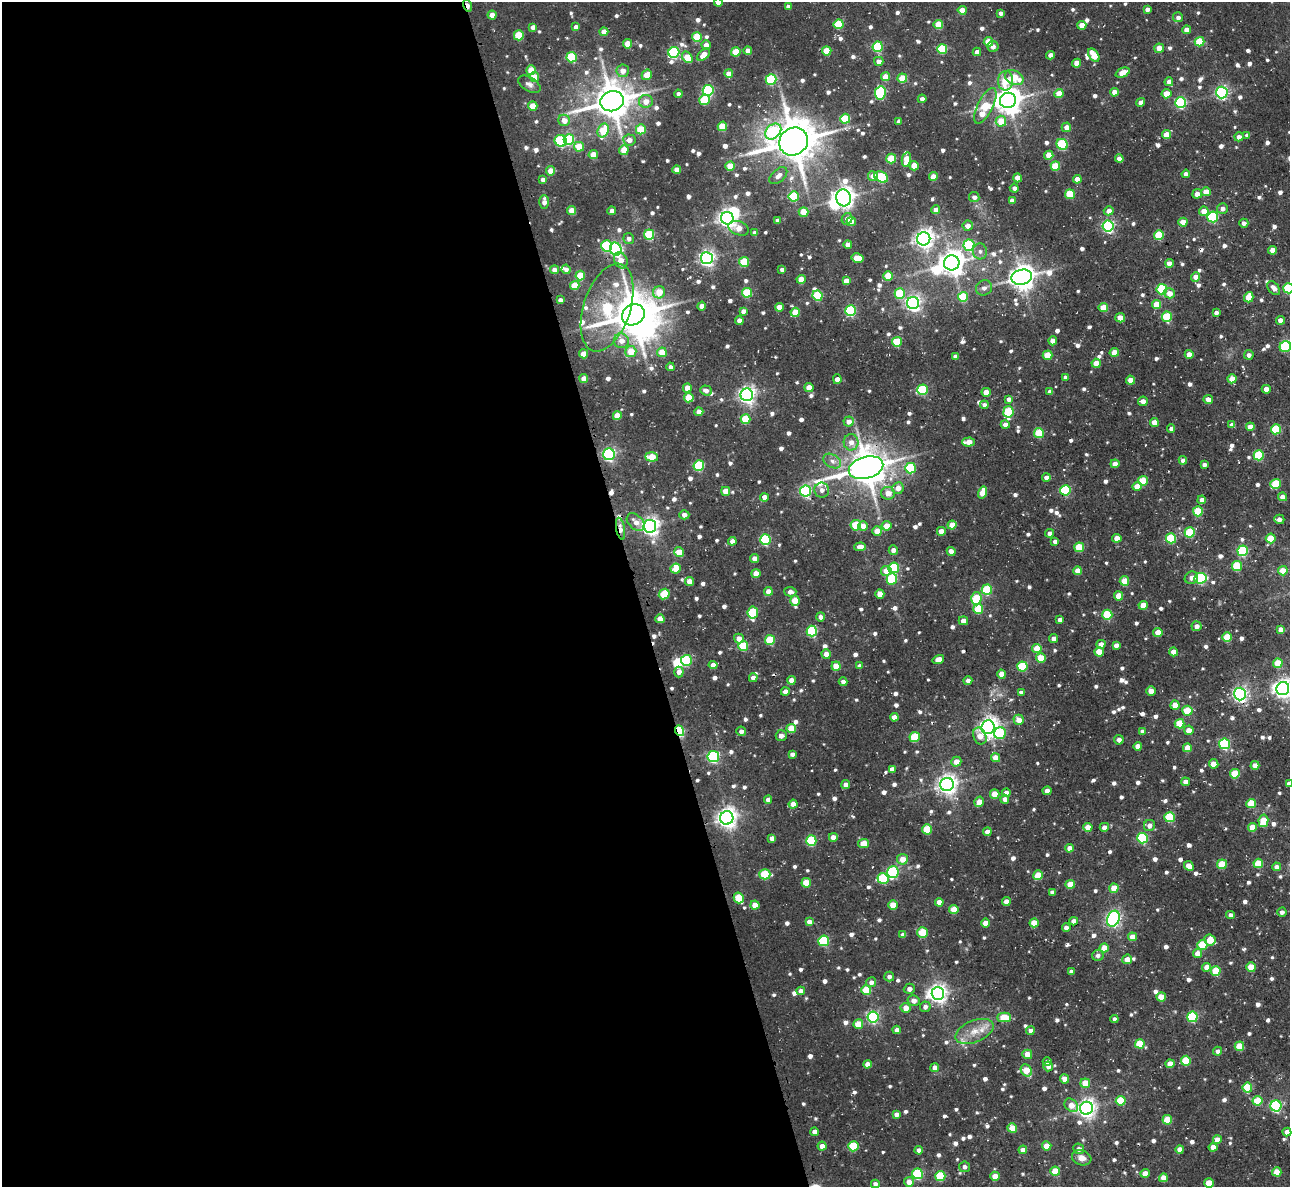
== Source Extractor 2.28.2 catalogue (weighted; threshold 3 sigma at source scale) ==
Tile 9 of 4 x 4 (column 1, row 3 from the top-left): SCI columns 41-1328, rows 1350-2534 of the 5237 x 5206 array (HDU 1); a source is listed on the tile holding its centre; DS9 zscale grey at full resolution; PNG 1292 x 1189 px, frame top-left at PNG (2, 2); each listed source drawn as its Kron ellipse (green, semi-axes under 4 px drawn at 4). Shown black and unused: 49% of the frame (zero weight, under 3 of 4 exposures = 5% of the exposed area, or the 3 px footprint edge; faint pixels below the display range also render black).
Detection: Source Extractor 2.28.2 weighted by HDU 2 'WHT'; one run over the whole footprint, this tile lists its part. Background 0.0332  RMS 0.0056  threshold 0.0251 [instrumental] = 3 sigma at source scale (4.5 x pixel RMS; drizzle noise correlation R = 1.50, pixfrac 1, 0.05/0.05 arcsec/px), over >= 5 px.
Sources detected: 893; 7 inside a brighter object's white glare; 3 cosmic-ray / hot-pixel residue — neither listed nor drawn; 10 inside a brighter listed object's ellipse — not listed separately; of the other 873, all 500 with FLUX_AUTO >= 2.3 (the completeness limit of this list) listed and drawn (373 fainter detections not listed), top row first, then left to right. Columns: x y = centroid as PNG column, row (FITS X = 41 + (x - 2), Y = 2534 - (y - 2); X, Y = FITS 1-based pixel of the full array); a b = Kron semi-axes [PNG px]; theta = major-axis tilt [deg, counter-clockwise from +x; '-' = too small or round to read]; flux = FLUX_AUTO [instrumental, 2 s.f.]
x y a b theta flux
718 2 4 4 - 5.5
468 5 6 3 -74 8.1
788 7 4 4 - 2.4
1147 9 4 4 - 2.9
962 10 4 4 - 8.3
1001 13 4 4 - 2.3
492 15 4 4 - 6
1178 17 5 5 - 2.4
838 24 5 5 - 22
938 25 5 4 - 12
1082 25 4 4 - 4.4
533 27 4 4 - 2.8
576 27 4 4 - 3.1
1186 30 4 4 - 4.1
604 32 4 4 - 6.1
519 35 5 5 - 21
697 37 5 5 - 19
988 42 5 4 - 13
1200 42 5 4 - 20
628 44 4 4 - 10
706 45 4 4 - 4.1
993 46 5 5 - 2.8
878 47 5 5 - 41
1159 48 5 4 - 5.6
942 49 5 5 - 30
748 50 4 4 - 4.1
827 51 5 4 - 14
674 52 5 5 - 61
736 52 4 4 - 14
977 52 4 4 - 3.8
703 55 7 5 45 6.2
1050 55 4 4 - 3.6
1094 55 7 4 -54 13
572 57 5 5 - 35
687 57 6 4 -54 13
879 61 4 4 - 3.9
1077 63 4 4 - 5.5
531 70 5 5 - 10
623 71 6 6 - 5
1123 72 7 4 25 7.2
729 74 4 4 - 6.4
647 75 5 5 - 8.6
534 77 5 4 - 9.4
885 77 4 4 - 9.1
1014 77 10 7 -26 14
902 78 5 4 - 15
771 79 5 5 - 44
1006 81 10 7 88 11
1169 82 4 4 - 3.4
529 84 12 7 -30 2.4
708 90 5 5 - 62
1114 92 4 4 - 5.4
1222 92 6 6 - 94
880 93 7 5 81 55
1059 93 4 4 - 10
678 94 4 4 - 2.3
1167 94 5 4 - 9.4
922 99 4 4 - 2.3
704 100 5 5 - 22
1008 100 8 7 - 750
612 101 12 10 16 1400
646 101 7 6 - 5.6
1141 102 5 4 - 2.7
1181 103 5 5 - 62
533 106 5 4 - 12
985 106 19 7 64 23
845 119 5 5 - 24
564 120 6 5 - 6.4
899 121 4 4 - 2.6
1001 121 5 5 - 12
722 126 5 4 - 17
1066 127 5 4 - 4.1
641 129 5 5 - 17
603 130 7 5 65 17
773 131 9 6 44 55
1167 135 4 4 - 11
1247 135 4 4 - 2.4
1239 137 4 4 - 3.3
569 139 5 5 - 40
629 140 6 5 - 4.2
561 141 6 5 - 56
794 141 15 13 40 1800
1062 144 6 5 - 43
579 147 5 5 - 13
624 150 5 4 - 10
593 155 4 4 - 8.9
1049 155 4 4 - 8.7
891 159 5 5 - 19
1119 159 4 4 - 5.1
906 160 7 4 79 12
730 166 4 4 - 11
914 166 5 4 - 8.8
1055 166 5 4 - 19
677 170 4 4 - 5.8
551 171 4 4 - 8
1186 174 4 4 - 2.7
778 176 11 6 42 3.7
873 176 5 5 - 5.3
881 177 7 5 -26 36
933 177 4 4 - 6.8
1018 178 4 4 - 7.1
1077 179 4 4 - 6
543 180 4 4 - 3
1014 188 4 4 - 2.4
1206 192 4 4 - 8.1
1070 194 5 4 - 22
1197 194 5 4 - 3.7
794 196 5 5 - 35
974 197 5 5 - 2.5
843 198 8 7 - 390
1012 200 4 4 - 4.5
544 202 7 4 89 3.6
1222 208 5 5 - 2.7
572 210 4 4 - 8.3
936 210 4 4 - 4.5
612 211 4 4 - 3.5
1109 211 5 4 - 3.8
1204 211 5 4 - 6
804 212 5 4 - 9.2
1213 217 5 5 - 47
727 218 6 6 - 290
847 219 6 5 - 2.5
778 220 4 4 - 2.6
851 221 5 5 - 5
1183 222 4 4 - 9.2
1244 223 4 4 - 2.4
968 226 5 5 - 3.9
1108 226 5 5 - 97
739 228 10 7 -20 7
755 233 4 4 - 2.6
649 235 5 5 - 35
1159 235 5 5 - 24
629 239 5 5 - 2.3
924 239 6 6 - 290
848 244 4 4 - 3.8
969 245 5 5 - 47
606 246 5 5 - 41
616 249 6 5 - 100
1272 250 4 4 - 5
980 251 8 7 - 2.4
707 258 6 6 - 190
857 258 6 4 -11 11
621 260 8 6 -65 6
744 262 5 5 - 20
952 263 7 7 - 590
1169 263 4 4 - 4.6
566 269 4 4 - 2.4
554 270 4 4 - 3.2
782 270 4 4 - 2.7
580 275 5 4 - 16
888 276 5 4 - 14
1022 277 10 7 12 650
1196 277 5 4 - 4.3
801 279 4 4 - 8.9
846 281 4 4 - 5
575 286 5 4 - 12
984 288 8 7 - 2.7
1274 288 8 5 -51 3.3
1288 288 5 5 - 39
1162 289 5 5 - 41
659 292 6 6 - 10
747 293 5 5 - 24
900 293 5 5 - 29
1169 293 5 5 - 6
817 296 5 5 - 29
963 297 5 5 - 23
1249 297 5 4 - 11
560 300 4 4 - 2.5
913 303 6 6 - 180
1157 305 5 4 - 13
702 306 4 4 - 4.5
779 307 4 4 - 6.5
1103 307 4 4 - 10
607 308 45 23 72 54
743 311 4 4 - 2.6
851 311 5 5 - 51
795 312 4 4 - 12
1216 313 4 4 - 2.4
633 315 12 10 35 1600
1167 317 5 5 - 24
1120 318 5 4 - 6.8
739 320 4 4 - 3.2
1280 320 4 4 - 3.8
621 341 7 7 - 4.8
1053 341 4 4 - 5.9
897 342 5 5 - 22
1285 347 6 5 - 32
631 352 5 5 - 11
662 352 5 4 - 11
1114 352 4 4 - 8.9
584 354 4 4 - 9
1189 354 4 4 - 6.2
1048 355 5 4 - 15
1249 355 5 4 - 2.4
955 356 4 4 - 2.5
1096 363 4 4 - 8.1
670 367 4 4 - 2.4
1066 377 4 4 - 2.8
584 379 4 4 - 7.1
837 379 5 4 - 4.4
1232 379 4 4 - 8.2
1130 380 4 4 - 6.7
809 387 4 4 - 7.2
687 388 4 4 - 7.3
1266 389 4 4 - 5.4
706 390 6 5 - 2.9
922 390 5 5 - 40
986 392 4 4 - 7.1
1050 392 4 4 - 2.4
747 395 6 6 - 230
689 398 5 4 - 14
1009 399 4 4 - 2.5
1208 400 5 4 - 4.9
1143 401 5 4 - 3.3
984 405 4 4 - 2.6
699 412 4 4 - 4.8
1008 412 6 5 - 31
617 416 4 4 - 9.4
746 419 5 5 - 20
849 421 5 5 - 4.4
1154 422 4 4 - 6.6
1005 424 4 4 - 3.9
1232 425 4 4 - 3.5
1250 427 4 4 - 5
1171 429 4 4 - 2.4
1276 429 5 5 - 28
1039 433 5 5 - 21
851 442 8 7 - 4.3
969 442 6 4 3 7.3
609 454 6 6 - 110
1259 455 5 5 - 32
651 457 6 4 -5 15
1183 460 4 4 - 3.4
832 461 9 6 -30 3
1115 464 4 4 - 5.1
1204 465 4 4 - 2.9
699 466 5 5 - 43
866 468 18 11 15 1400
910 468 5 5 - 33
1046 477 4 4 - 3.5
1143 481 5 5 - 21
1276 484 5 5 - 24
1137 486 5 4 - 6.6
898 488 6 5 - 5.3
822 490 7 7 - 2.8
1065 490 5 5 - 45
726 491 4 4 - 7.7
806 491 5 5 - 68
888 493 7 6 - 6
982 493 6 4 72 8.8
764 497 4 4 - 4
1282 497 4 4 - 4.2
1202 500 4 4 - 3.6
1198 511 5 5 - 24
684 515 5 4 - 2.8
1279 519 5 5 - 3
636 522 10 7 -42 4.4
856 525 5 5 - 20
952 525 4 4 - 7.7
650 526 6 6 - 250
863 526 5 5 - 5.3
886 526 5 4 - 8.2
620 529 11 4 -80 3.8
877 531 5 4 - 7.2
941 531 4 4 - 5.5
1190 532 5 5 - 33
1050 533 4 4 - 2.7
1117 538 4 4 - 7.8
1171 538 5 5 - 35
1271 538 5 5 - 17
765 540 5 5 - 50
732 541 4 4 - 4
1055 541 4 4 - 2.5
860 547 6 4 4 5.8
1079 547 5 4 - 19
893 550 5 4 - 3.8
951 551 4 4 - 3.3
1243 551 5 5 - 49
679 552 5 4 - 9.4
754 558 4 4 - 3.9
1237 566 5 5 - 26
894 568 5 5 - 31
676 569 5 5 - 8.3
886 571 5 5 - 6.9
1078 571 4 4 - 7.6
1283 571 5 4 - 10
756 573 4 4 - 6.7
1191 578 7 6 - 3
1200 578 6 5 - 58
892 579 5 5 - 33
690 581 4 4 - 6.5
1124 581 5 4 - 10
987 590 5 5 - 31
768 591 4 4 - 5.6
790 592 6 5 - 3
664 594 6 5 - 22
880 594 4 4 - 7.6
1119 596 4 4 - 9
976 599 6 5 - 28
795 601 5 4 - 13
1143 605 4 4 - 8.8
978 609 5 5 - 17
753 612 6 5 - 33
1107 615 5 5 - 29
821 617 4 4 - 2.7
660 619 4 4 - 6.9
1060 620 4 4 - 3
963 621 5 4 - 3.5
1196 626 5 5 - 3.2
1281 629 4 4 - 3.7
812 631 5 5 - 40
1158 632 4 4 - 7.9
1227 637 5 5 - 19
739 638 5 5 - 4.5
1054 639 4 4 - 3.9
770 640 5 5 - 25
1101 644 4 4 - 4.1
1116 645 4 4 - 2.8
743 646 5 5 - 24
1037 648 4 4 - 12
1099 652 5 4 - 11
1174 652 4 4 - 7
826 654 4 4 - 4.9
1041 658 5 5 - 17
938 659 6 4 17 6.4
686 660 5 5 - 47
1278 663 5 4 - 13
713 665 4 4 - 4.5
836 666 4 4 - 10
860 666 4 4 - 3.1
1022 666 5 5 - 31
679 672 5 4 - 4
1002 674 4 4 - 5.9
753 678 4 4 - 3.1
791 680 4 4 - 5.3
968 681 4 4 - 2.3
843 682 4 4 - 2.6
1283 689 6 6 - 290
785 691 4 4 - 4
1151 691 5 4 - 5
1021 692 4 4 - 2.4
1240 694 6 6 - 160
1175 705 5 4 - 7.6
1187 711 5 5 - 16
894 717 4 4 - 5.5
1019 720 5 5 - 6.1
1180 724 5 5 - 16
988 727 7 6 - 300
791 728 5 4 - 13
1189 730 5 4 - 5
679 731 5 4 - 49
741 731 5 4 - 3
1142 731 4 4 - 2.5
1000 733 6 6 - 33
781 735 5 5 - 2.7
980 736 9 6 -68 5.6
915 737 5 5 - 27
1119 740 5 4 - 2.8
1225 744 5 5 - 57
1138 746 4 4 - 4.9
1187 748 4 4 - 8.3
792 754 4 4 - 2.3
713 757 5 5 - 80
995 758 4 4 - 6.9
956 762 5 5 - 6.3
1214 764 5 4 - 7.8
1255 765 4 4 - 4.8
892 769 4 4 - 4.4
1235 774 5 5 - 17
1185 782 4 4 - 4.3
947 784 7 6 - 320
1289 784 4 4 - 3.6
846 785 4 4 - 3.6
1047 791 4 4 - 2.8
1006 793 4 4 - 4
995 794 5 4 - 11
1005 799 4 4 - 3.2
768 800 4 4 - 3.3
979 802 5 4 - 6.6
1251 803 5 4 - 18
793 804 4 4 - 5.3
1170 817 5 5 - 28
727 818 7 6 - 350
1263 821 6 5 - 15
1149 825 6 5 - 3.5
1088 827 4 4 - 8.9
1104 827 4 4 - 4.2
1252 827 4 4 - 8.5
927 829 5 5 - 18
987 832 4 4 - 3.4
833 837 4 4 - 4.6
772 838 4 4 - 3.2
1142 838 5 5 - 46
811 841 5 5 - 38
863 843 5 4 - 8.1
1070 848 4 4 - 4.9
902 859 5 5 - 7
1258 863 5 4 - 17
1222 864 5 5 - 16
1189 866 5 4 - 7.2
1277 867 4 4 - 3.3
893 872 6 5 - 57
765 874 5 5 - 24
1038 875 5 4 - 12
883 878 5 5 - 31
806 883 5 4 - 14
1070 884 5 4 - 9.8
1114 888 4 4 - 10
1052 892 4 4 - 2.3
739 898 5 5 - 19
1006 901 4 4 - 5.1
939 902 4 4 - 5.2
755 905 4 4 - 7.3
893 905 4 4 - 11
954 909 5 4 - 13
1282 912 4 4 - 2.3
1230 915 4 4 - 2.9
1113 919 8 6 68 170
1074 921 4 4 - 4.4
809 922 4 4 - 3.8
985 923 4 4 - 6.6
1034 923 4 4 - 8.9
1066 928 4 4 - 3.1
923 932 5 5 - 24
903 935 4 4 - 4
1132 937 4 4 - 6.5
1210 940 6 5 - 9.9
824 941 5 5 - 36
1202 945 5 5 - 21
1104 948 4 4 - 10
1197 953 5 4 - 5.7
1098 955 5 5 - 2.3
1127 959 5 4 - 5.4
1207 967 4 4 - 6.5
1251 967 5 4 - 13
1216 971 5 5 - 16
1071 972 4 4 - 2.8
889 976 5 5 - 2.4
871 982 5 5 - 2.8
909 989 5 5 - 2.7
866 990 5 5 - 20
801 991 4 4 - 3.7
938 993 6 6 - 260
1161 997 5 4 - 8.2
914 1001 6 5 - 3.5
925 1007 5 5 - 2.4
905 1008 5 5 - 5.5
873 1017 5 5 - 80
1004 1017 7 4 1 17
1192 1017 5 5 - 43
1114 1019 4 4 - 2.4
858 1024 5 4 - 11
897 1030 4 4 - 3.2
1031 1030 4 4 - 2.9
974 1031 20 11 22 8.8
1140 1044 5 4 - 16
1239 1046 5 4 - 15
1218 1051 4 4 - 2.9
1027 1054 5 4 - 6.4
1186 1061 5 5 - 20
1047 1062 4 4 - 2.5
867 1064 4 4 - 4.8
1170 1064 4 4 - 7.5
1048 1066 5 5 - 3
935 1067 4 4 - 3.6
1026 1070 6 5 - 12
1065 1079 4 4 - 5.1
1085 1083 5 4 - 9.7
1247 1088 5 5 - 19
1121 1101 5 5 - 21
1258 1101 5 5 - 19
1071 1105 7 6 - 7
1276 1106 5 5 - 76
1086 1108 6 6 - 270
896 1114 4 4 - 3.5
1167 1120 5 4 - 14
1012 1128 5 4 - 13
815 1132 4 4 - 3.8
1287 1132 4 4 - 5.4
1217 1140 4 4 - 6.9
822 1146 4 4 - 4
853 1146 5 5 - 28
1047 1146 4 4 - 8.1
1213 1147 4 4 - 5.7
1079 1149 5 5 - 2.7
1180 1149 4 4 - 6.6
919 1150 4 4 - 3.3
1023 1150 4 4 - 4.4
1082 1158 10 7 -19 4.1
964 1167 5 5 - 2.3
1055 1171 5 4 - 12
1277 1172 4 4 - 10
1145 1173 4 4 - 7.3
918 1174 5 5 - 48
940 1176 5 5 - 28
995 1176 4 4 - 7.8
1163 1178 4 4 - 7.6
909 1182 5 5 - 5.3
1209 1183 5 4 - 14
875 1184 4 4 - 2.5
Overlapping masked pixels (flux is a lower limit): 5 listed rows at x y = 468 5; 866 468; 1065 490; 620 529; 679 731
Isophote crosses this tile's border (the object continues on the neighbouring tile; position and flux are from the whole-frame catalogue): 7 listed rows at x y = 718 2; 1288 288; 1285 347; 1283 689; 1289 784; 1287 1132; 1209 1183